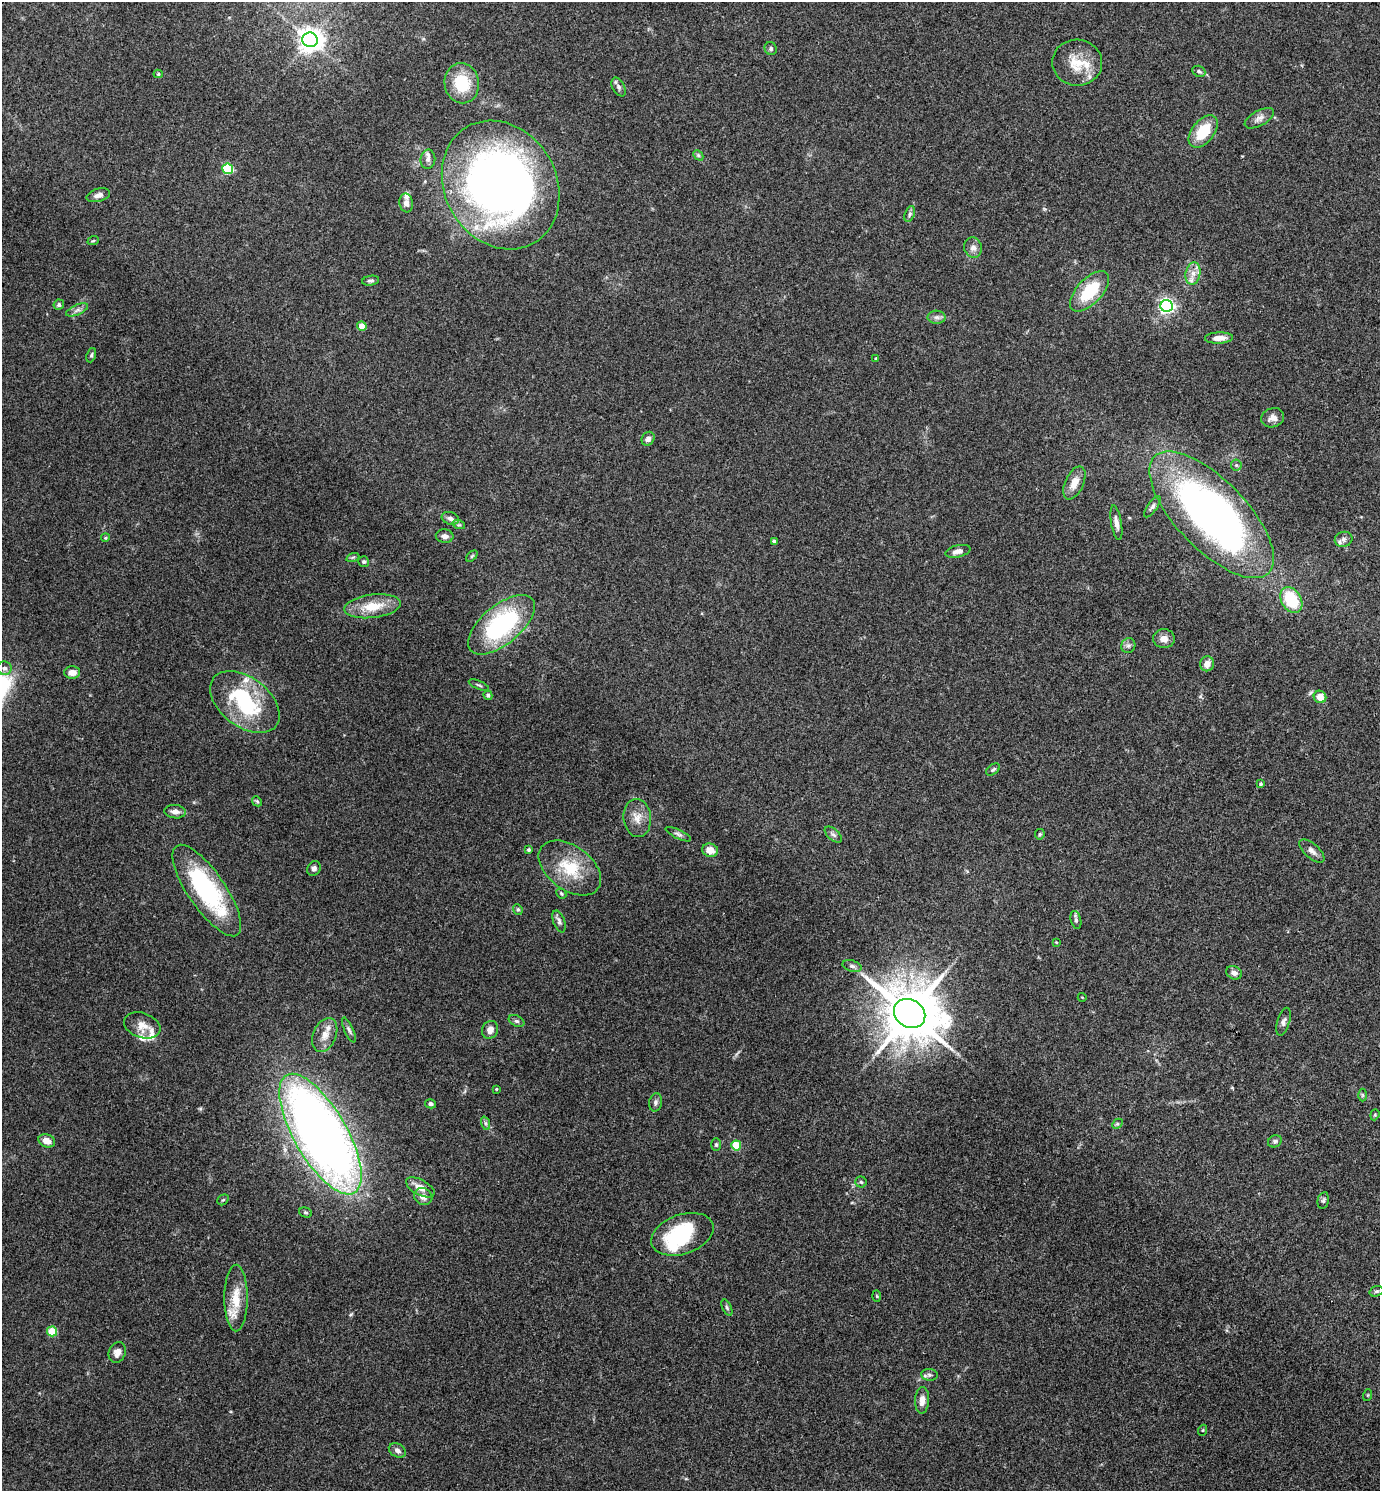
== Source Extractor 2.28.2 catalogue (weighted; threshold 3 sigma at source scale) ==
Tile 6 of 4 x 4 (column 2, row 2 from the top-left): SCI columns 1532-2909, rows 2979-4467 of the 5959 x 5956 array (HDU 1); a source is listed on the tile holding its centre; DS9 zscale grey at full resolution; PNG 1382 x 1493 px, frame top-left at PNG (2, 2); each listed source drawn as its Kron ellipse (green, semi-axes under 4 px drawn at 4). Shown black and unused: <1% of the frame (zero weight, under 3 of 4 exposures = <1% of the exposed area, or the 3 px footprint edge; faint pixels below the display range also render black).
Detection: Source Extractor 2.28.2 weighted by HDU 2 'WHT'; one run over the whole footprint, this tile lists its part. Background 0.0891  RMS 0.0065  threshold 0.0292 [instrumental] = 3 sigma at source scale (4.5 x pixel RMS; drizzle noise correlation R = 1.50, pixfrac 1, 0.05/0.05 arcsec/px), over >= 5 px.
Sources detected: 130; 4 inside a brighter object's white glare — neither listed nor drawn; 9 inside a brighter listed object's ellipse — not listed separately; the other 117 listed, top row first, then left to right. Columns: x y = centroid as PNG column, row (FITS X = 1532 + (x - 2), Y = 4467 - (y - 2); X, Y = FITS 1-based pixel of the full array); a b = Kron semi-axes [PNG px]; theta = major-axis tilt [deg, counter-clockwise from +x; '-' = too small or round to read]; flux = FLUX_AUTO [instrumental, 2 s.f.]
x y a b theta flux
310 40 7 7 - 560
771 49 6 6 - 1.4
1077 63 25 23 -3 17
1199 71 6 5 - 1.4
158 74 4 4 - 0.88
462 83 20 17 -81 26
619 87 10 6 -61 2
1259 118 16 7 29 3.6
1203 131 19 11 51 21
698 155 6 4 -46 0.96
428 159 9 7 83 2.8
228 169 5 5 - 42
501 185 67 55 -60 450
98 195 12 6 16 3.3
406 203 9 7 -80 3
910 214 8 5 69 1.4
93 241 6 3 19 0.7
973 247 10 9 - 3.6
1193 273 11 7 79 5
371 281 8 5 10 1.5
1090 291 25 12 47 29
59 305 5 5 - 1.5
1167 306 6 6 - 180
77 310 12 5 23 2.4
937 317 9 6 -1 2.2
362 326 5 4 - 9.4
1219 338 14 5 2 4.8
91 355 7 4 70 1.1
876 359 4 3 - 1.2
1273 418 11 9 19 4.1
648 439 7 6 - 3
1236 465 6 5 - 1.2
1074 483 17 9 65 7.9
1152 507 12 4 56 1.7
1212 515 81 35 -46 320
450 518 9 6 -18 2.6
1116 523 17 5 -80 3.9
459 525 6 4 -18 0.98
445 536 9 6 -6 2.3
105 538 4 3 - 0.58
1344 539 9 7 13 2.4
774 541 4 3 - 1.5
958 551 13 6 12 3.6
472 556 7 4 45 0.78
353 557 6 4 18 1
364 562 5 5 - 1.2
1291 600 14 10 -59 31
372 606 28 11 7 17
501 625 40 19 40 84
1164 639 11 9 1 4.6
1128 645 7 7 - 1.9
1207 664 7 7 - 4.9
4 668 7 6 - 2.3
72 673 8 6 0 5
479 685 11 3 -23 1.1
488 695 5 4 - 1.1
1320 697 6 6 - 7.1
245 702 39 24 -38 49
993 769 8 5 35 1.1
1261 784 4 4 - 0.92
257 801 5 4 - 0.9
175 812 11 6 -7 3.6
637 818 19 13 -84 8.1
678 834 14 4 -25 2
1040 834 5 5 - 0.88
833 835 10 5 -41 1.9
529 850 4 4 - 1
710 850 8 6 -13 6.3
1312 851 15 7 -42 3.6
314 868 8 6 59 1.9
570 868 35 22 -37 27
207 891 54 18 -55 83
561 894 5 4 - 0.83
518 909 5 4 - 1
1076 920 9 5 -77 1.7
559 921 11 5 -70 2.4
1056 942 4 3 - 0.46
852 966 9 5 -16 1.9
1234 973 8 6 -24 3
1082 997 4 3 - 0.46
910 1013 16 14 -32 4100
516 1021 8 5 -25 1.4
1283 1022 14 6 72 2.5
142 1025 19 12 -19 7.1
349 1030 13 4 -66 2
490 1030 9 8 - 3.9
325 1035 18 11 67 6.8
496 1089 4 3 - 0.52
1363 1095 6 4 -90 0.87
656 1102 9 6 80 1.9
430 1104 5 4 - 1.6
1375 1115 6 4 70 0.79
485 1123 7 4 -71 1.3
1117 1124 6 4 43 0.9
320 1134 68 26 -60 620
47 1141 8 6 -20 5.9
1275 1141 7 5 25 1.3
716 1145 6 5 - 1.2
736 1145 5 5 - 22
861 1182 5 5 - 1.1
420 1187 16 7 -29 6.4
423 1197 9 8 - 4.4
223 1200 6 5 - 0.91
1323 1200 8 5 79 1.4
305 1212 6 5 - 1.1
682 1234 32 19 19 42
1376 1291 7 5 19 1.1
877 1296 6 3 -88 0.77
236 1298 33 11 90 15
727 1308 8 4 -63 1.2
52 1331 5 5 - 22
117 1352 11 8 68 3.9
929 1375 8 6 -8 1.7
1368 1395 6 4 71 0.71
922 1400 13 7 86 4.7
1203 1430 5 3 - 0.62
397 1450 9 6 -29 2.6